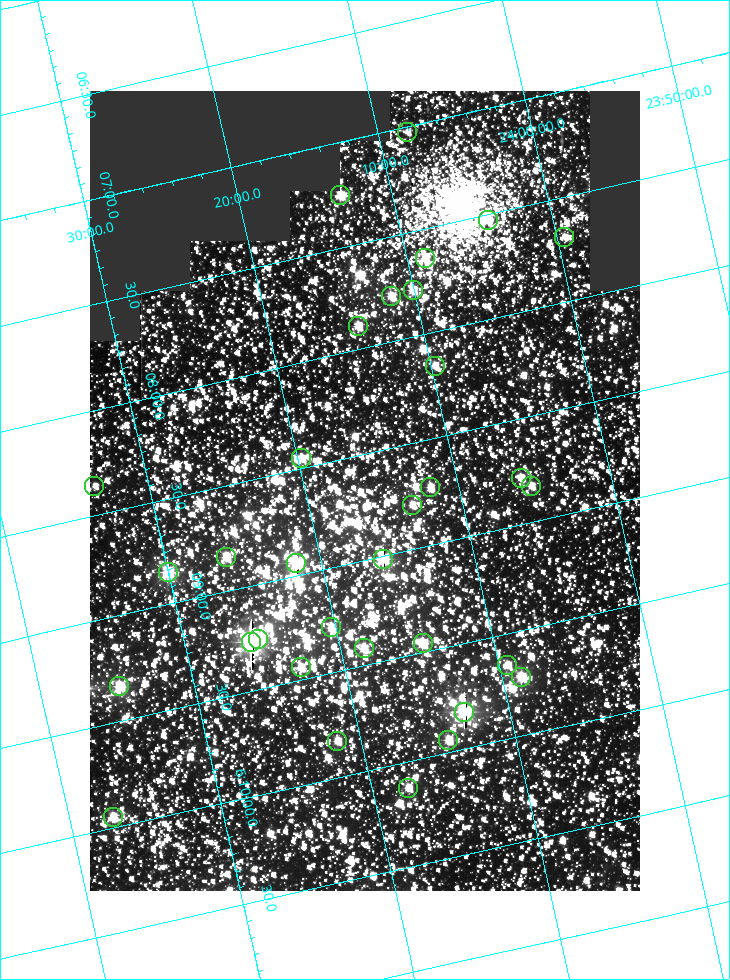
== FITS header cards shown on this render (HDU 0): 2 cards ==
NAXIS1  =                  550
NAXIS2  =                  800

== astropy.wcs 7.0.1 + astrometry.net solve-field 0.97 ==
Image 550 x 800 px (HDU 0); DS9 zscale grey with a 90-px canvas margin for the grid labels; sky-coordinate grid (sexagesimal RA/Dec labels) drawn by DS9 from the SOLVED WCS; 33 Tycho-2 reference stars matched to detected sources circled (green)
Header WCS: RA---TAN/DEC--TAN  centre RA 06:08:40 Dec +24:16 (92.17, +24.27 deg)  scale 3.97 arcsec/px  FOV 36.4' x 53.0'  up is -103 deg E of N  parity normal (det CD < 0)
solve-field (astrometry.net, Tycho-2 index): VERIFIED the header's WCS against the Tycho-2 star catalogue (verified at 3 index scales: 18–33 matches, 0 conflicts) and refined it, rather than solving blind
Solved WCS: RA---TAN-SIP/DEC--TAN-SIP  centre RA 06:08:40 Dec +24:16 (92.17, +24.27 deg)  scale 3.98 arcsec/px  FOV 36.4' x 53.0'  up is -103 deg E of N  parity normal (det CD < 0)
The solver's refit moves the header's centre by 0.1 arcsec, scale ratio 1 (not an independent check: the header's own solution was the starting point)
Tycho-2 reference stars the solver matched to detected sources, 33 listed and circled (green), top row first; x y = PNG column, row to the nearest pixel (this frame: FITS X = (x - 90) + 1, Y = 800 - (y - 91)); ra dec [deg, ICRS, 3 dp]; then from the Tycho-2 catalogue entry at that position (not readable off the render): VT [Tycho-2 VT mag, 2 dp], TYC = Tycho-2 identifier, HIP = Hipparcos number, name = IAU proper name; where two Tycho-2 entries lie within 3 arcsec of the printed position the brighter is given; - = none
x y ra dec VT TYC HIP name
407 132 91.756 +24.135 11.55 1864-383-1 - -
340 195 91.813 +24.222 9.50 1864-951-1 - -
488 220 91.882 +24.069 10.67 1864-1197-1 - -
564 237 91.922 +23.991 11.04 1864-773-1 - -
425 258 91.910 +24.147 9.81 1864-677-1 - -
413 290 91.945 +24.168 9.83 1864-545-1 - -
391 296 91.946 +24.193 9.49 1864-879-1 - -
358 326 91.972 +24.235 9.87 1864-607-1 - -
435 366 92.040 +24.163 9.97 1864-387-1 - -
301 458 92.113 +24.329 10.09 1877-692-1 - -
521 478 92.195 +24.097 9.91 1877-1306-1 - -
94 486 92.090 +24.558 11.22 1868-1493-1 - -
531 486 92.208 +24.088 10.02 1877-898-1 - -
430 487 92.182 +24.197 9.90 1877-42-1 - -
412 505 92.198 +24.221 10.14 1877-234-1 - -
226 557 92.210 +24.434 9.33 1881-345-1 - -
383 559 92.254 +24.266 8.73 1877-224-1 - -
296 563 92.236 +24.360 8.19 1877-300-1 29148 -
168 572 92.212 +24.501 8.67 1881-93-1 - -
331 627 92.321 +24.338 9.42 1877-884-1 - -
258 639 92.315 +24.419 9.14 1881-15-1 - -
251 642 92.316 +24.428 7.55 1881-1595-1 - -
423 643 92.364 +24.244 8.80 1877-1589-1 - -
364 648 92.355 +24.308 9.21 1877-702-1 - -
507 665 92.412 +24.157 10.23 1877-766-1 - -
301 667 92.360 +24.380 9.69 1881-496-1 - -
521 677 92.431 +24.145 8.75 1877-16-1 - -
119 686 92.334 +24.580 8.60 1881-81-1 - -
464 712 92.456 +24.215 7.57 1877-1484-1 - -
448 740 92.485 +24.239 9.49 1877-1276-1 - -
337 741 92.457 +24.359 9.75 1877-1432-1 - -
408 788 92.531 +24.294 10.40 1877-334-1 - -
113 817 92.487 +24.619 9.38 1881-1542-1 - -